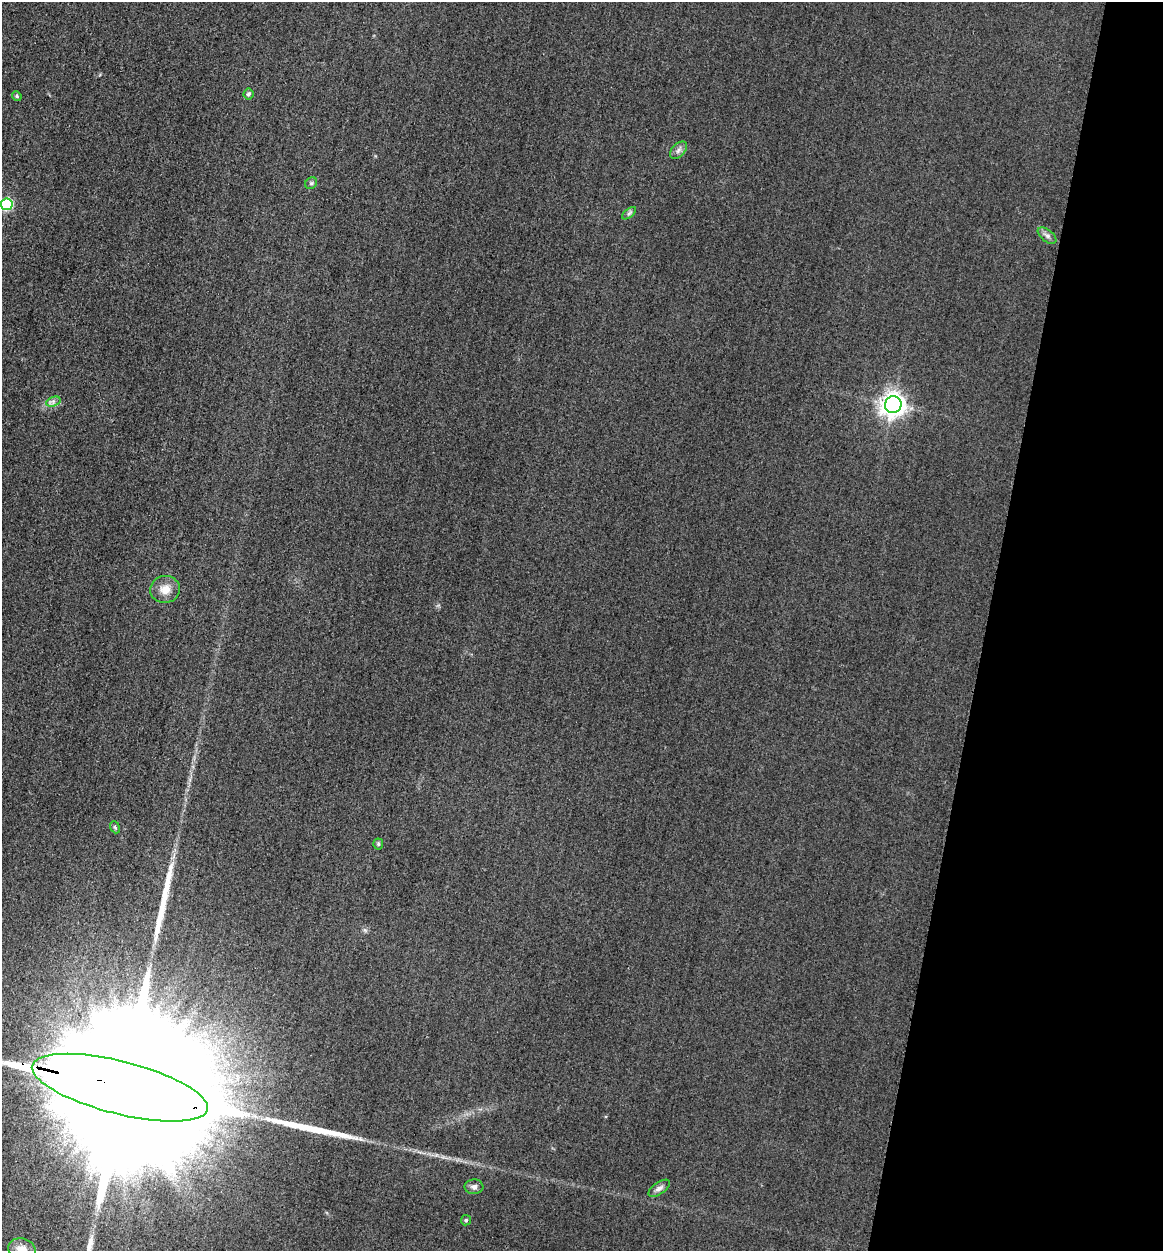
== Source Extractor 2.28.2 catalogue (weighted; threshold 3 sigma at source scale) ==
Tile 8 of 4 x 4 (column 4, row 2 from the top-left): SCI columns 3750-4910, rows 2521-3769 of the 5058 x 5038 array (HDU 1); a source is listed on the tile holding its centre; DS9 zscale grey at full resolution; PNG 1165 x 1253 px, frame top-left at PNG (2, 2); each listed source drawn as its Kron ellipse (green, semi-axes under 4 px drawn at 4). Shown black and unused: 15% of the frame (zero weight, under 3 of 4 exposures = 3% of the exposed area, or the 3 px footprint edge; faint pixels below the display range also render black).
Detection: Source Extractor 2.28.2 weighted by HDU 2 'WHT'; one run over the whole footprint, this tile lists its part. Background 0.0723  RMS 0.017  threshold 0.0777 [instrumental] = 3 sigma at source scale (4.5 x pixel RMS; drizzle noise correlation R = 1.50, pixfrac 1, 0.05/0.05 arcsec/px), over >= 5 px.
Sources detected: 20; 1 inside a brighter object's white glare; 2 long thin detections or spike segments (spike, bleed or trail) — neither listed nor drawn; the other 17 listed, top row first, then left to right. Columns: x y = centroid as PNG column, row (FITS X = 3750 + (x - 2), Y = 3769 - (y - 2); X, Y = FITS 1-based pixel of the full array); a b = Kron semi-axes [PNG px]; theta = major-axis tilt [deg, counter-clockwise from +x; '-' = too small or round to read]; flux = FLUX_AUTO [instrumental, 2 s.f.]
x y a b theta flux
248 94 5 5 - 4.5
17 96 5 4 - 2.6
678 150 10 6 46 7.1
311 183 6 5 - 3
7 204 6 6 - 170
629 213 8 4 37 3.5
1047 236 11 6 -38 6.1
53 402 7 4 19 4.9
893 405 8 8 - 1500
165 589 15 13 8 20
115 827 6 4 -68 2.5
378 844 5 5 - 2.3
120 1088 90 26 -14 350000
474 1187 9 7 2 6.7
659 1188 12 6 34 6.8
466 1220 5 5 - 2.5
22 1250 14 11 -19 23
Overlapping masked pixels (flux is a lower limit): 1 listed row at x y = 120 1088
Isophote crosses this tile's border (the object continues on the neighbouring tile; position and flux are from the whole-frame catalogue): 3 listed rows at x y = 7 204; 120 1088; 22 1250